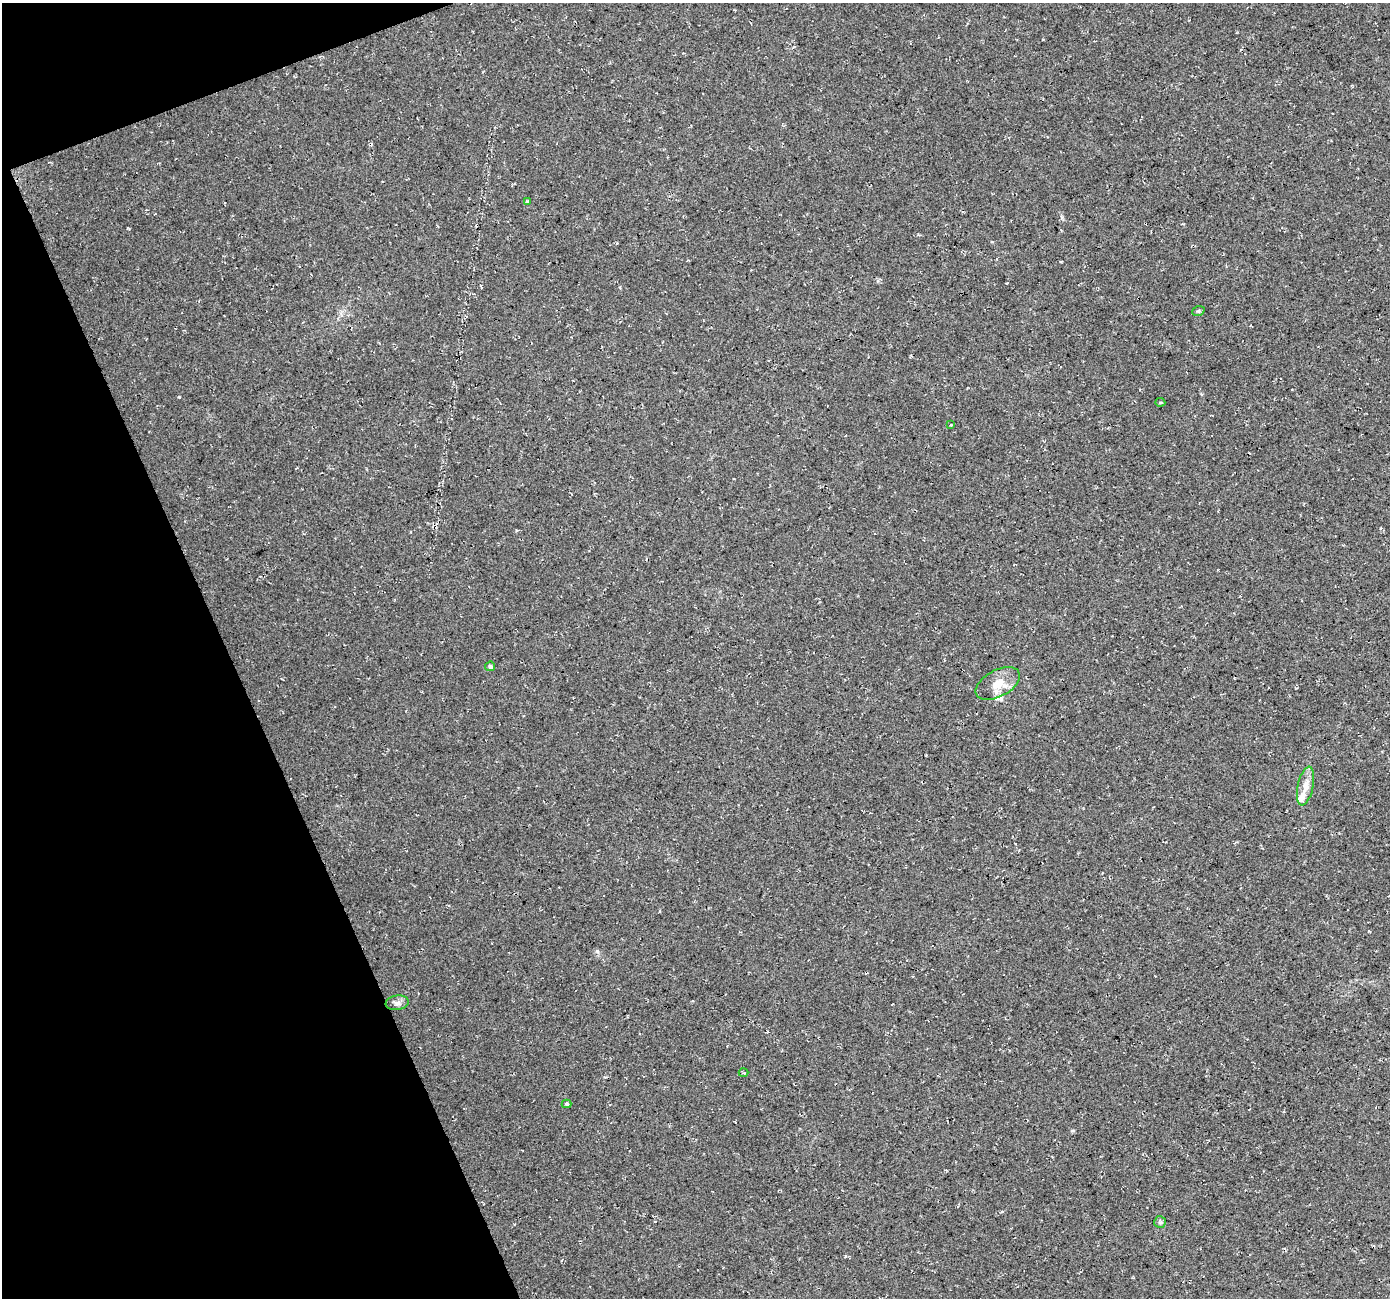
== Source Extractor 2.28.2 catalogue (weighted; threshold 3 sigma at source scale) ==
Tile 5 of 4 x 4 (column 1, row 2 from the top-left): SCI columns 2-1389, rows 2728-4023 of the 5553 x 5399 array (HDU 1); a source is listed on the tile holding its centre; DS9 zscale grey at full resolution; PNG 1392 x 1300 px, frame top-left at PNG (2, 3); each listed source drawn as its Kron ellipse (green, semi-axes under 4 px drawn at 4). Shown black and unused: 19% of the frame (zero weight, under 3 of 4 exposures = <1% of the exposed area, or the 3 px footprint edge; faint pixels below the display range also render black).
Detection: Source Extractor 2.28.2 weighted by HDU 2 'WHT'; one run over the whole footprint, this tile lists its part. Background 0.0328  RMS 0.0079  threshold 0.0356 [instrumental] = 3 sigma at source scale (4.5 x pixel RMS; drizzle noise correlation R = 1.50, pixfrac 1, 0.0396/0.0396 arcsec/px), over >= 5 px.
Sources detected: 14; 1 cosmic-ray / hot-pixel residue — neither listed nor drawn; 2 inside a brighter listed object's ellipse — not listed separately; the other 11 listed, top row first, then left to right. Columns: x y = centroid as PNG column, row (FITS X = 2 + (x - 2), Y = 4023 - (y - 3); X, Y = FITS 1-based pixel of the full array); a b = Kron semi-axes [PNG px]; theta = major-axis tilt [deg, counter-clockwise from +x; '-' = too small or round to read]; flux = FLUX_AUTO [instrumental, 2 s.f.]
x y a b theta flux
527 201 4 3 - 1.8
1198 311 6 5 - 1.2
1160 402 5 3 - 0.96
951 425 3 3 - 0.51
490 666 5 4 - 1.9
998 683 24 13 28 12
1306 786 20 8 78 7.6
397 1003 11 7 8 3.4
743 1073 5 2 - 0.86
566 1104 5 4 - 1.2
1160 1222 6 6 - 1.5
Unlisted compact peaks at least as high as the median listed source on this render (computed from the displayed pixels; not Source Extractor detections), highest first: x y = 179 397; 597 951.